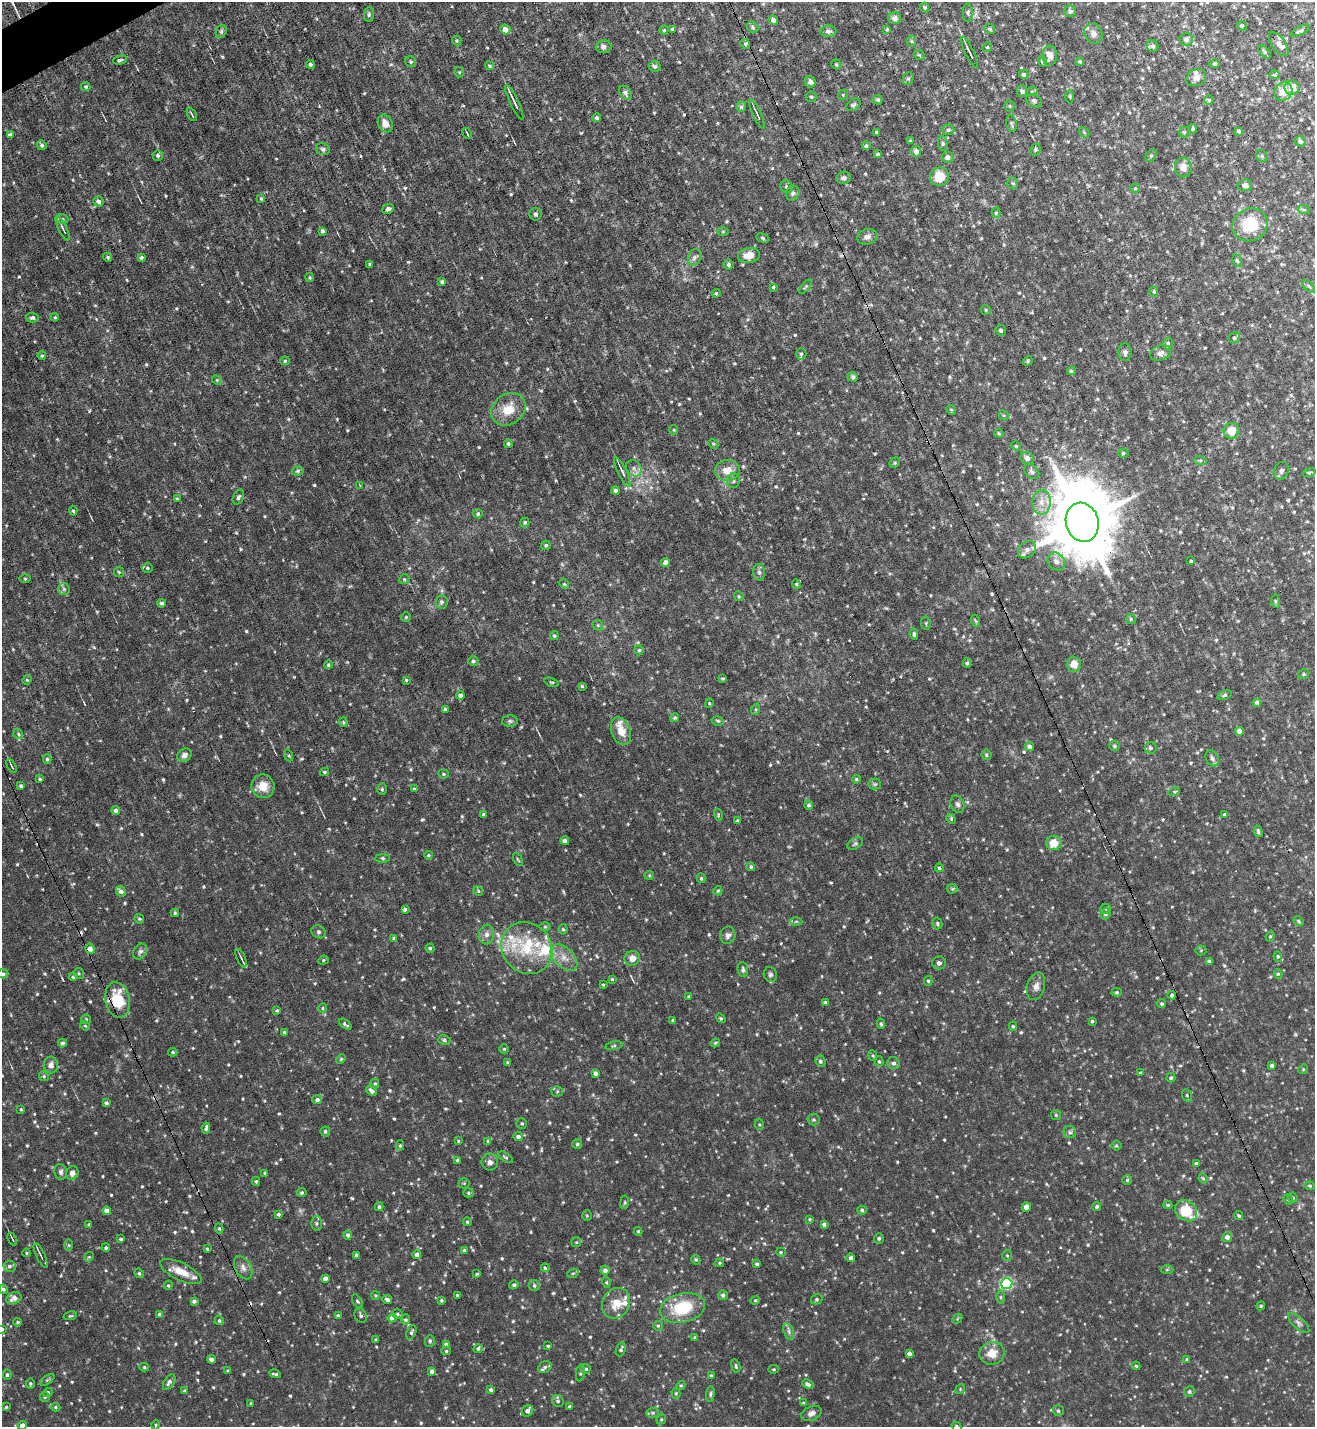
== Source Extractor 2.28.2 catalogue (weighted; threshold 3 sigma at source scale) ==
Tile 11 of 4 x 4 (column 3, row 3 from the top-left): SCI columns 2776-4088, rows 1426-2850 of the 5686 x 5700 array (HDU 1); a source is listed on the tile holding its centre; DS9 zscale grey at full resolution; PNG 1317 x 1429 px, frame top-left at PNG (2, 2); each listed source drawn as its Kron ellipse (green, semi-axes under 4 px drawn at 4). Shown black and unused: <1% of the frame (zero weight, under 6 of 12 exposures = <1% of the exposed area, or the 3 px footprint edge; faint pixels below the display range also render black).
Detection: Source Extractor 2.28.2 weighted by HDU 2 'WHT'; one run over the whole footprint, this tile lists its part. Background 0.028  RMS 0.004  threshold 0.0166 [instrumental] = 3 sigma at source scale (4.09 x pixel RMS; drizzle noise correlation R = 1.36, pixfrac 0.8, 0.05/0.05 arcsec/px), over >= 5 px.
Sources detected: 793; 5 too faint to see at this stretch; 4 cosmic-ray / hot-pixel residue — neither listed nor drawn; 18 inside a brighter listed object's ellipse — not listed separately; of the other 766, all 500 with FLUX_AUTO >= 0.422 (the completeness limit of this list) listed and drawn (266 fainter detections not listed), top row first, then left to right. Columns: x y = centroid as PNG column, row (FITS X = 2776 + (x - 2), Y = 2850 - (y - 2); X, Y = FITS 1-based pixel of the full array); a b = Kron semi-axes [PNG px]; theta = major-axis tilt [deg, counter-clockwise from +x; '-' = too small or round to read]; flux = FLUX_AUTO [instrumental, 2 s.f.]
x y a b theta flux
925 8 5 4 - 0.51
1070 11 6 5 - 1.1
968 13 9 5 -89 0.8
369 14 8 5 88 0.8
895 18 6 5 - 1.5
773 20 5 4 - 1.2
1242 26 5 4 - 0.45
753 27 6 5 - 0.81
672 29 3 3 - 0.57
887 29 4 3 - 0.48
990 29 5 4 - 0.75
505 30 5 5 - 2.7
664 30 4 4 - 0.52
221 31 7 5 69 0.78
828 31 8 6 3 0.98
1300 31 10 4 26 0.86
1093 34 10 8 -60 1.7
1186 39 7 6 - 1.6
457 41 5 5 - 0.53
911 41 5 5 - 0.48
745 44 5 4 - 0.76
1279 44 14 6 -55 2.2
1153 46 6 6 - 0.99
603 47 8 6 5 1.6
987 47 5 4 - 0.5
1265 52 7 4 -47 0.61
970 53 17 3 -64 1.6
919 55 6 4 -44 0.51
1050 56 10 7 87 3.5
120 60 7 3 15 0.69
1042 61 5 4 - 0.62
1080 61 4 4 - 0.57
411 62 6 5 - 0.7
310 64 4 4 - 0.79
836 64 5 4 - 0.53
1214 64 5 4 - 0.89
490 66 4 4 - 0.54
655 66 6 5 - 0.93
459 72 5 5 - 0.49
1024 74 5 4 - 0.84
1274 75 5 4 - 0.57
908 78 6 5 - 0.65
1196 78 10 8 29 2
810 82 6 5 - 1.5
86 87 4 4 - 0.62
1292 88 7 7 - 4.1
1022 91 6 5 - 1.1
1032 91 6 3 19 0.46
1283 92 9 8 - 5.1
625 93 8 5 -51 1.1
843 95 5 4 - 0.49
811 97 5 5 - 0.67
1070 97 7 3 -89 0.45
878 100 5 4 - 0.56
1209 100 5 5 - 0.69
1034 101 8 6 -28 0.86
514 102 19 3 -65 2.3
853 105 8 5 36 0.85
1010 106 5 5 - 0.5
741 107 5 4 - 0.76
757 114 16 2 -65 0.92
192 115 7 2 -61 0.46
597 118 4 4 - 0.85
385 123 9 7 -63 3.3
1012 124 8 5 -83 0.82
1193 129 4 4 - 0.65
948 130 6 5 - 0.75
1239 131 4 3 - 0.97
877 132 3 3 - 0.5
1084 132 6 4 -47 0.48
1184 132 5 5 - 0.52
467 133 6 2 -65 0.43
10 135 4 3 - 1.3
910 141 3 3 - 0.54
1300 141 5 5 - 1
943 144 7 5 -84 0.64
42 145 5 4 - 0.82
866 146 4 4 - 0.7
323 149 7 5 -16 0.88
1035 149 6 5 - 0.8
916 151 5 5 - 1.8
878 154 4 4 - 0.61
158 155 5 5 - 0.82
1151 156 7 5 62 0.72
1262 156 6 5 - 0.64
948 157 6 5 - 1.6
1183 167 10 8 -81 2.9
939 177 9 9 - 7.1
844 178 7 6 - 1.1
1013 183 5 5 - 0.52
1245 185 7 5 18 1.1
787 187 6 6 - 0.93
1135 188 5 4 - 0.42
793 193 7 6 - 1.1
261 199 4 3 - 0.46
98 201 5 5 - 1.2
388 209 6 4 26 1.4
1304 210 6 4 -19 0.49
996 213 5 4 - 0.54
535 214 6 6 - 0.87
62 219 6 4 -20 0.64
1250 225 18 16 29 14
62 228 13 3 -64 0.86
323 231 4 3 - 0.77
723 231 6 4 1 0.43
867 237 10 7 18 1.6
763 238 6 4 -28 0.56
749 255 11 7 9 4.8
108 257 4 4 - 0.47
141 257 3 3 - 0.76
695 257 8 6 68 1.2
1237 261 6 4 -67 0.58
370 264 3 3 - 0.56
729 264 5 5 - 0.81
310 277 4 4 - 0.48
442 282 4 3 - 0.74
1309 286 8 3 -45 0.54
773 287 4 3 - 0.54
806 287 8 4 51 0.61
1154 292 5 4 - 0.5
716 293 4 4 - 0.54
986 310 5 4 - 0.42
55 317 4 3 - 0.43
32 318 6 4 -3 0.72
1001 330 5 5 - 1.1
1234 338 5 5 - 0.74
1168 343 6 4 75 0.83
1125 352 9 6 86 1.1
1161 353 11 7 20 1.8
801 354 6 5 - 0.81
42 356 4 3 - 0.46
285 361 5 4 - 0.54
1028 361 5 4 - 0.47
1071 371 4 3 - 0.72
853 377 5 5 - 0.72
217 380 5 4 - 0.43
508 409 18 15 38 7.7
951 410 5 4 - 0.45
1004 415 5 4 - 0.47
674 430 5 4 - 0.42
1232 431 8 7 - 5.3
999 433 5 3 - 0.44
508 444 4 4 - 0.76
713 444 5 4 - 0.51
1016 446 5 4 - 0.45
1123 453 5 4 - 0.57
1027 458 7 6 - 1.9
1200 460 6 4 -18 0.56
895 463 5 4 - 0.52
634 468 9 7 -55 1.6
727 470 12 10 8 4.7
298 471 6 4 17 0.62
1032 471 9 6 -45 1.1
1281 471 9 7 64 1.2
622 472 16 4 -64 1.6
1309 473 6 4 15 0.61
733 481 7 6 - 0.94
360 485 4 3 - 0.43
616 491 4 4 - 1.2
238 497 8 5 63 0.84
177 499 4 3 - 0.42
1041 502 12 9 86 3.5
73 511 5 4 - 0.53
478 514 5 4 - 0.72
525 522 5 4 - 0.61
1082 522 20 16 -73 3900
546 545 5 4 - 0.66
1027 550 10 7 42 1.6
1056 561 9 8 - 2.2
1191 561 3 3 - 0.49
665 562 4 4 - 2.2
148 568 5 5 - 0.57
119 572 5 5 - 0.52
759 572 8 6 -88 1.1
25 579 5 3 - 0.43
404 579 5 5 - 0.57
564 584 5 4 - 0.44
796 584 5 4 - 0.56
64 589 6 5 - 0.89
739 596 5 4 - 0.45
1275 601 6 4 -85 0.59
442 602 7 6 - 0.85
162 603 4 4 - 0.8
406 617 5 4 - 0.52
1131 619 5 4 - 0.5
976 621 6 3 -70 0.43
926 623 6 4 -84 0.51
598 625 5 4 - 0.48
914 634 6 4 -81 0.73
554 635 4 4 - 0.51
639 650 5 4 - 0.56
473 661 5 5 - 0.79
967 663 5 4 - 0.73
1074 664 7 7 - 3.7
328 665 4 4 - 0.55
1304 674 5 4 - 0.59
723 678 3 3 - 0.45
27 680 5 4 - 0.46
406 680 4 4 - 0.44
552 682 7 3 -19 0.46
582 686 3 3 - 0.45
460 695 4 4 - 1.2
1224 695 7 4 20 0.66
1257 702 4 4 - 1.1
709 703 5 4 - 0.48
445 709 4 4 - 0.71
756 709 6 4 72 0.48
675 718 5 4 - 0.56
510 721 8 5 0 0.87
718 721 6 4 -15 0.55
343 722 4 4 - 0.43
621 731 14 9 -70 5.1
1239 731 4 4 - 2.9
18 734 5 4 - 0.6
1115 746 5 5 - 0.81
1029 747 5 4 - 1.4
1150 748 6 6 - 0.83
184 755 7 6 - 1.8
289 755 6 4 -71 0.48
986 755 5 5 - 0.65
1212 758 8 6 -64 1.3
47 759 4 4 - 0.6
11 766 7 3 -61 0.66
324 772 4 3 - 0.51
443 774 5 4 - 0.49
40 779 4 3 - 0.49
856 779 4 3 - 0.48
875 784 6 5 - 0.59
21 786 3 3 - 0.77
263 786 12 11 - 5.3
382 789 5 5 - 0.59
414 789 3 3 - 0.51
1174 792 6 4 16 0.49
958 804 9 6 -66 1.2
809 805 4 4 - 0.74
116 810 4 4 - 1.3
1224 814 3 3 - 0.43
484 815 4 4 - 1.1
718 815 6 4 -73 0.43
951 819 5 4 - 0.62
737 820 4 3 - 0.45
1258 831 6 4 -76 0.7
565 841 4 4 - 1.5
855 843 8 5 30 0.79
1054 843 7 7 - 5.2
428 855 4 4 - 0.56
383 858 7 4 0 0.53
518 860 7 3 -62 0.46
751 867 4 4 - 0.62
939 868 4 4 - 0.61
649 875 4 4 - 0.43
701 878 5 4 - 0.53
952 889 5 5 - 0.44
121 891 5 4 - 1.4
478 891 5 4 - 0.48
718 891 5 4 - 0.55
405 909 3 3 - 0.72
1106 909 5 5 - 0.54
175 913 4 3 - 0.47
1106 914 5 5 - 1
139 919 5 4 - 0.46
796 921 6 4 1 0.49
1298 921 5 4 - 0.61
937 923 6 5 - 0.59
545 927 6 4 0 0.47
563 929 5 4 - 0.54
319 932 7 6 - 0.79
487 935 10 7 84 1.9
728 935 9 7 73 1.4
1270 936 5 4 - 0.51
394 938 4 3 - 0.72
430 948 4 4 - 0.68
527 948 27 24 -50 18
90 949 5 4 - 2.3
1201 950 5 5 - 0.46
140 952 8 6 58 1.2
1278 956 5 4 - 0.5
241 958 10 2 -66 0.68
564 958 16 9 -45 4
632 958 8 7 - 2.8
323 960 5 4 - 0.55
1209 962 4 3 - 1.3
939 963 7 6 - 1.1
743 969 7 5 -85 0.99
79 973 6 5 - 0.52
3 974 5 4 - 0.85
770 974 7 6 - 0.89
1278 974 5 4 - 0.59
73 977 4 4 - 0.64
612 979 4 4 - 0.44
928 981 5 4 - 0.53
603 985 4 3 - 0.43
1036 986 14 8 74 2.2
1117 992 5 4 - 0.53
1172 995 4 4 - 0.87
689 996 3 3 - 0.59
118 1000 18 12 -79 14
825 1002 4 3 - 0.45
1162 1004 4 4 - 0.53
323 1008 5 4 - 0.47
277 1010 4 3 - 0.52
721 1018 5 3 - 0.48
86 1019 5 5 - 0.42
673 1020 3 3 - 0.68
1092 1021 3 3 - 0.54
345 1024 7 3 -38 0.74
881 1024 5 4 - 0.59
85 1026 5 4 - 0.48
1013 1026 4 4 - 0.5
284 1032 3 3 - 0.48
444 1040 6 5 - 0.65
62 1043 4 4 - 1
715 1043 5 3 - 0.46
614 1046 8 3 13 0.6
504 1049 4 4 - 0.46
173 1052 4 4 - 0.49
873 1055 5 4 - 0.43
341 1059 5 4 - 0.43
820 1061 6 5 - 0.85
879 1061 5 4 - 0.56
507 1062 4 3 - 0.44
894 1063 6 6 - 1.3
51 1065 8 7 - 1.9
1272 1066 4 4 - 0.98
1303 1069 5 4 - 0.46
595 1073 4 4 - 1.4
1140 1073 3 3 - 0.62
44 1076 5 4 - 0.54
1171 1078 5 4 - 0.63
375 1083 5 4 - 0.51
372 1091 6 4 -44 1.3
557 1091 5 5 - 0.54
1187 1095 6 5 - 0.49
317 1100 5 4 - 1.1
106 1103 4 3 - 0.91
21 1109 4 3 - 0.46
1056 1115 5 5 - 0.52
814 1120 6 6 - 0.61
522 1123 5 5 - 0.65
759 1124 5 4 - 0.44
206 1128 5 3 - 0.78
325 1131 5 5 - 0.7
1070 1132 6 6 - 0.79
518 1137 4 4 - 1.3
458 1141 4 4 - 0.44
488 1141 4 4 - 0.55
577 1144 5 5 - 0.62
400 1145 5 4 - 0.58
1116 1146 5 5 - 0.56
505 1157 8 4 -32 0.61
457 1160 3 3 - 0.59
490 1162 8 8 - 1.7
1196 1163 3 3 - 0.5
61 1172 8 6 -80 1
72 1173 7 6 - 1.9
265 1173 3 3 - 0.47
1203 1178 5 4 - 0.46
1127 1180 5 5 - 0.5
256 1181 4 3 - 0.42
464 1183 5 5 - 0.5
1310 1186 5 4 - 0.53
302 1193 4 4 - 0.72
468 1193 5 4 - 0.64
1293 1197 5 5 - 0.63
1288 1200 6 4 -68 0.53
624 1202 7 3 81 0.46
1168 1205 4 4 - 0.48
379 1207 4 3 - 0.63
1026 1207 5 4 - 1.9
1097 1207 4 4 - 0.74
862 1210 5 4 - 0.76
106 1211 4 4 - 2.4
1186 1211 12 9 -39 13
278 1214 4 4 - 0.74
587 1216 5 4 - 0.47
1239 1216 4 3 - 0.53
810 1219 3 2 - 0.44
467 1222 4 4 - 0.56
316 1223 7 5 88 0.8
89 1224 3 3 - 0.43
824 1224 4 4 - 1
219 1228 5 4 - 0.55
638 1231 4 3 - 0.51
348 1235 4 4 - 0.92
1227 1237 5 5 - 1.6
879 1238 5 5 - 0.73
12 1239 7 2 -65 0.47
121 1239 4 3 - 0.54
576 1242 5 5 - 0.47
69 1245 6 4 -89 0.49
106 1248 4 3 - 0.55
207 1249 4 3 - 0.53
464 1250 4 3 - 0.65
781 1252 5 4 - 0.56
26 1253 4 3 - 0.47
417 1254 4 4 - 1.6
357 1255 4 3 - 0.89
1007 1255 6 5 - 0.55
41 1256 13 3 -65 0.9
89 1257 5 4 - 0.44
851 1258 4 4 - 1.1
696 1260 5 4 - 0.55
720 1263 4 3 - 0.45
757 1264 4 3 - 0.77
9 1266 6 6 - 1
243 1268 12 7 -60 2
545 1268 4 3 - 0.57
605 1270 4 4 - 1.4
1167 1270 6 4 1 0.5
181 1272 22 9 -26 5.2
139 1273 5 4 - 0.69
573 1273 5 3 - 0.42
477 1274 4 4 - 0.68
325 1278 4 4 - 1.7
606 1282 5 4 - 0.48
1007 1284 6 5 - 47
168 1285 4 4 - 0.43
514 1285 5 4 - 0.73
534 1285 6 5 - 0.7
3 1289 4 4 - 0.87
376 1295 4 3 - 0.44
457 1295 4 3 - 0.49
723 1295 5 4 - 0.87
1001 1297 6 4 89 0.64
14 1298 8 5 26 2.3
387 1299 5 4 - 1
817 1299 6 5 - 0.72
442 1300 3 3 - 0.53
755 1300 4 4 - 0.5
194 1301 4 3 - 0.95
357 1301 7 4 -57 0.6
616 1303 16 13 61 5.9
1261 1306 4 4 - 0.55
682 1308 23 14 13 17
160 1314 4 3 - 0.93
397 1314 6 4 -18 0.69
70 1316 7 4 13 0.54
338 1316 4 3 - 0.82
361 1316 7 6 - 1
392 1318 4 4 - 1.6
957 1319 6 4 46 0.47
406 1320 5 4 - 0.69
219 1321 4 4 - 0.63
17 1322 4 3 - 0.45
1299 1323 13 5 -43 1.4
658 1326 5 5 - 0.51
2 1329 4 3 - 0.65
789 1331 8 5 -72 1
411 1332 7 4 68 0.88
695 1338 4 4 - 0.68
376 1340 3 3 - 0.46
430 1341 6 5 - 0.62
446 1344 4 4 - 0.92
548 1346 3 3 - 0.43
478 1349 5 4 - 0.56
621 1349 7 4 69 0.71
446 1351 4 4 - 0.54
992 1353 13 11 14 4.8
909 1354 4 4 - 1.5
211 1359 4 4 - 1.9
1187 1359 4 3 - 0.43
736 1366 7 3 -73 0.53
1136 1366 4 4 - 0.46
144 1367 5 4 - 0.57
545 1367 7 5 35 0.9
586 1369 5 4 - 0.67
774 1369 5 4 - 0.45
228 1371 4 4 - 0.49
432 1371 4 4 - 1.2
580 1373 8 4 81 0.62
275 1374 6 3 -12 0.79
7 1375 5 4 - 0.65
711 1375 3 3 - 0.46
47 1380 8 4 34 0.62
169 1382 9 5 57 1.2
30 1384 5 4 - 0.62
808 1384 6 4 -25 1.2
681 1385 5 4 - 0.54
960 1389 5 4 - 0.46
491 1390 4 3 - 0.76
185 1391 4 3 - 0.91
48 1392 4 4 - 0.76
1189 1392 5 5 - 0.72
676 1393 5 4 - 0.49
710 1394 8 4 84 0.7
45 1397 5 4 - 0.46
558 1401 6 5 - 0.83
251 1403 4 3 - 0.5
803 1403 4 4 - 0.55
6 1407 3 3 - 0.42
56 1407 5 4 - 0.49
570 1407 4 3 - 0.88
527 1411 6 5 - 2
1058 1411 5 5 - 0.78
653 1413 6 5 - 0.69
811 1413 11 7 24 1.8
661 1419 5 4 - 0.47
22 1425 4 4 - 2.1
156 1425 4 4 - 0.45
956 1426 5 4 - 0.76
Overlapping masked pixels (flux is a lower limit): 1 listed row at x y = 118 1000
Isophote crosses this tile's border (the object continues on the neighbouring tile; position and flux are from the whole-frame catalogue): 4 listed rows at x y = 3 974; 2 1329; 22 1425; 956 1426